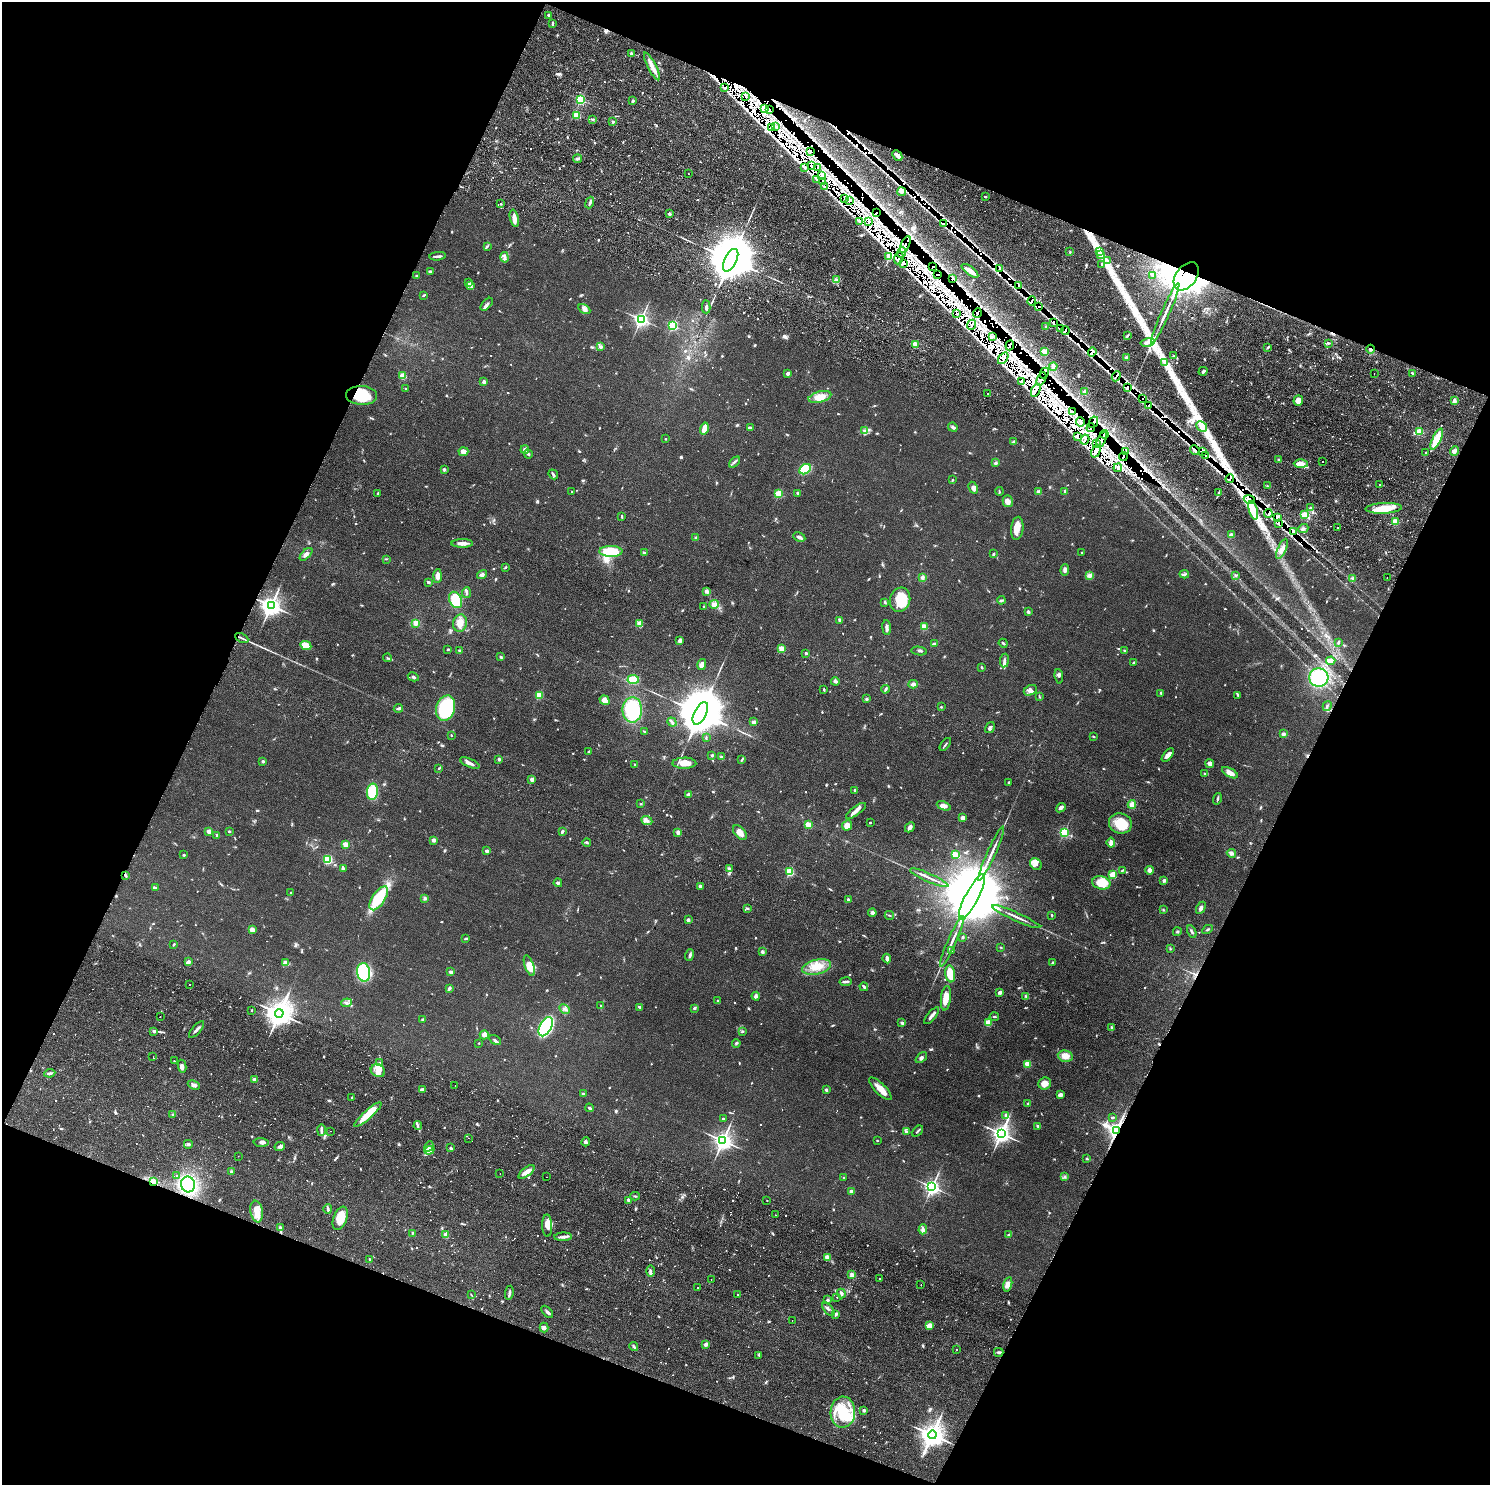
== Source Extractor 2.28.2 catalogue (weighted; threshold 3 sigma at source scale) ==
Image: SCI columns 27-5978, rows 344-6275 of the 6005 x 6486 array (HDU 1 of 3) = the unmasked area's bounding box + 8 px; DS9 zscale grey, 4 x 4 block average (1 PNG px = mean of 4 x 4 image px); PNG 1492 x 1487 px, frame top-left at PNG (2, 2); each listed source drawn as its Kron ellipse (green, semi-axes under 4 px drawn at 4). Shown black and unused: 44% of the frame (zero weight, under 2 of 4 exposures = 4% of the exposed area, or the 3 px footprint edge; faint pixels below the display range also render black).
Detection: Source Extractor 2.28.2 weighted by HDU 2 'WHT'. Background 0.0451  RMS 0.0067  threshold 0.03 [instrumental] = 3 sigma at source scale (4.5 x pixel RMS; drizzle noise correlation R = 1.50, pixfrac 1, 0.05/0.05 arcsec/px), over >= 5 px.
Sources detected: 1455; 4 too faint to see at this stretch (4 x 4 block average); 3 inside a brighter object's white glare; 225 cosmic-ray / hot-pixel residue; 1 long thin detection or spike segment (spike, bleed or trail) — neither listed nor drawn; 23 coinciding with a brighter row at this scale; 53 inside a brighter listed object's ellipse — not listed separately; of the other 1146, all 500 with FLUX_AUTO >= 3.32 (the completeness limit of this list) listed and drawn (646 fainter detections not listed), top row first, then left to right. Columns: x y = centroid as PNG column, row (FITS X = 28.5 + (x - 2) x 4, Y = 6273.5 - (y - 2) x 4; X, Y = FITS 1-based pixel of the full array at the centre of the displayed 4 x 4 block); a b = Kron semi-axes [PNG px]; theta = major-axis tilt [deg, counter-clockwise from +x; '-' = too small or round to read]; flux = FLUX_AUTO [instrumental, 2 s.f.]
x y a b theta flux
549 15 2 2 - 23
552 23 4 2 - 8.8
631 54 4 3 - 6.7
652 66 15 3 -63 35
725 88 2 2 - 5.5
746 96 2 2 - 4.5
580 100 2 2 - 450
632 101 3 2 - 5.7
765 108 2 2 - 6.3
769 110 2 2 - 5.7
577 115 4 4 - 31
592 119 2 2 - 3.6
613 122 2 2 - 20
771 127 3 2 - 9.5
776 127 2 2 - 6.1
810 152 2 2 - 3.8
897 156 5 3 - 13
577 159 4 2 - 8.3
812 166 3 2 - 4.5
805 167 3 2 - 4.4
818 167 4 2 - 6.2
688 174 2 2 - 4.3
821 176 2 2 - 12
817 180 3 2 - 4.2
823 182 3 2 - 3.5
825 187 2 2 - 3.9
901 192 4 3 - 11
985 197 3 2 - 4.3
844 199 3 2 - 4.5
850 200 3 2 - 4.9
590 202 6 2 69 8.9
501 204 2 2 - 5.2
876 213 3 2 - 18
669 214 2 2 - 35
514 218 9 3 -77 28
860 221 3 2 - 6.6
869 222 2 2 - 3.8
943 223 3 2 - 8.1
905 245 9 2 66 40
487 246 4 3 - 5.3
1100 251 3 2 - 4.4
1070 252 2 2 - 3.6
901 253 6 2 67 6
1100 254 2 2 - 3.9
438 256 8 2 6 11
889 256 2 2 - 80
505 257 5 3 - 9.6
899 258 6 2 65 6.7
731 260 12 6 63 35000
1108 260 3 2 - 4.5
904 263 2 2 - 4
1102 264 3 2 - 5.8
933 267 2 2 - 42
999 269 3 2 - 9.1
430 271 4 2 - 6.5
970 271 10 2 -37 38
937 274 2 2 - 5.7
416 275 2 2 - 3.9
1153 275 3 2 - 8.5
1186 276 16 10 53 2000
952 279 2 2 - 7.2
836 280 3 2 - 5.5
469 283 3 3 - 5.3
470 285 3 3 - 7.7
1018 285 2 2 - 6.9
423 295 3 2 - 6.2
1032 301 4 2 - 15
487 304 8 3 48 9.8
706 307 6 2 89 11
1039 307 2 2 - 8.8
584 309 6 4 -30 15
977 313 5 2 - 35
1165 313 33 2 66 93
957 314 2 2 - 3.4
641 319 2 2 - 1500
1054 322 3 2 - 7.3
673 325 2 2 - 510
972 325 5 2 - 6.1
1046 326 3 2 - 4.6
1060 329 2 2 - 3.4
1065 331 4 2 - 11
1128 335 2 2 - 5.6
993 337 2 2 - 4.8
1147 342 7 3 14 23
1328 343 2 2 - 5.3
915 344 2 2 - 120
1010 345 5 2 - 40
600 347 4 3 - 8.3
1268 347 3 2 - 5.8
1370 349 4 2 - 8.1
1045 351 4 3 - 28
1092 352 4 2 - 13
1174 356 3 2 - 3.8
1003 358 7 2 56 13
1126 358 3 2 - 8.7
1165 362 3 3 - 8.4
1053 366 4 3 - 9.6
1203 371 4 2 - 11
788 373 4 2 - 12
1044 373 5 2 - 34
1374 373 2 2 - 3.8
1413 374 3 2 - 7.9
403 376 2 2 - 170
1116 376 5 2 - 11
1041 379 7 2 65 21
1022 381 2 2 - 4.4
484 382 4 3 - 7.7
1127 387 4 2 - 11
406 388 2 2 - 3.7
1036 390 7 2 65 6.5
1085 392 2 2 - 77
987 394 2 2 - 6.2
361 395 15 9 -1 130
820 397 12 5 14 49
1142 398 2 2 - 7.1
1298 400 5 4 - 27
1454 401 3 2 - 24
1148 406 4 2 - 7.8
1072 411 2 2 - 4
1080 422 5 2 - 7.1
1094 422 6 2 63 36
953 427 5 3 - 7.8
1202 427 6 4 -45 30
751 428 3 2 - 4.6
1091 428 4 2 - 6.6
704 429 6 3 75 48
864 431 4 3 - 8.1
1419 432 2 2 - 170
1104 434 4 2 - 87
1078 436 2 2 - 4.4
665 439 2 2 - 8.5
1085 439 5 2 - 7.2
1102 439 9 2 64 37
1437 439 11 3 65 120
1014 442 4 3 - 8
1097 443 2 2 - 3.4
525 450 4 3 - 15
1195 450 5 2 - 8.1
1096 451 7 2 65 11
1202 451 3 2 - 18
1454 451 5 3 - 12
463 452 5 4 - 19
1126 452 3 2 - 9.2
1426 453 2 2 - 13
528 454 5 2 - 5.1
1123 456 4 2 - 34
1206 456 2 2 - 4.9
1279 460 2 2 - 27
735 462 7 2 43 7.2
1323 462 2 2 - 12
996 463 3 3 - 7.2
1301 464 7 4 0 31
1118 468 4 2 - 3.6
805 469 6 4 30 130
444 470 3 2 - 11
553 474 5 2 - 6.2
1230 479 4 2 - 8.4
952 480 3 2 - 3.8
1380 484 2 2 - 5
1268 486 2 2 - 3.8
973 488 6 3 -60 20
999 491 4 2 - 3.7
1065 491 3 2 - 7.3
572 492 2 2 - 3.5
1039 492 4 3 - 13
1219 492 3 2 - 4.9
378 493 4 2 - 4.5
798 493 4 2 - 5.2
779 494 2 2 - 250
1249 500 6 4 -23 32
1008 501 6 5 - 23
1310 508 2 2 - 20
1384 508 18 5 3 94
1253 510 10 4 -74 44
1268 514 4 2 - 12
1305 514 3 2 - 32
622 516 4 2 - 3.9
1277 517 3 2 - 7.1
1395 522 3 3 - 28
1278 523 2 2 - 7.1
1017 528 11 6 84 49
1303 528 5 2 - 6.9
1338 528 2 2 - 3.7
1293 532 4 2 - 6.8
1232 535 4 3 - 14
696 537 4 2 - 4.2
799 537 6 2 -27 12
462 543 11 3 0 23
1282 549 11 3 67 19
611 551 11 5 -1 150
644 553 3 2 - 6.5
1081 553 2 2 - 3.6
306 554 8 4 45 15
994 554 4 3 - 4.2
386 559 3 2 - 3.7
505 567 4 2 - 3.7
1065 570 6 3 88 10
1184 574 5 2 - 7.5
482 575 5 4 - 8.8
1089 575 4 2 - 21
1236 575 3 2 - 3.5
438 576 7 3 87 23
922 577 4 3 - 8.7
1387 578 2 2 - 8.1
1353 579 4 2 - 10
428 582 4 2 - 4.3
706 591 3 3 - 12
466 593 5 2 - 5.9
456 600 8 6 -64 130
900 600 12 10 72 120
1001 600 4 2 - 4.8
885 602 3 2 - 5
714 604 5 4 - 20
271 605 3 3 - 2600
704 607 2 2 - 9
1028 612 3 3 - 7.1
839 620 3 3 - 6.5
415 623 4 3 - 19
460 623 9 7 82 41
639 624 2 2 - 47
924 626 2 2 - 140
887 628 7 2 -83 19
242 638 7 2 -26 6.3
680 641 3 2 - 18
1338 642 3 2 - 4.9
1003 643 4 2 - 5.7
935 644 4 2 - 11
306 645 5 4 - 56
448 649 2 2 - 13
781 649 2 2 - 120
460 651 2 2 - 31
919 651 8 2 -8 5.8
1125 651 3 2 - 4.4
806 653 2 2 - 20
501 657 3 3 - 4.1
387 658 4 2 - 4.8
1004 661 7 3 83 10
1331 661 5 3 - 24
1133 662 2 2 - 3.5
702 664 5 3 - 22
982 667 2 2 - 3.9
1059 676 7 2 -83 6
413 677 5 2 - 6.9
1319 677 9 9 - 240
633 679 6 4 -3 82
835 681 4 3 - 9.4
913 684 4 4 - 12
824 689 3 2 - 3.5
886 689 4 2 - 9.2
1030 690 7 5 29 14
1161 693 3 2 - 5
539 695 2 2 - 240
1238 695 4 2 - 3.6
1039 697 4 2 - 3.4
867 699 3 3 - 4.7
605 700 5 4 - 24
1327 706 5 2 - 4.5
941 707 2 2 - 3.3
398 708 4 3 - 6.2
446 708 13 9 72 320
632 710 12 10 89 210
700 713 12 6 63 35000
672 722 5 3 - 7.7
753 722 2 2 - 42
990 727 6 3 58 7.5
645 731 3 2 - 3.8
1283 734 4 3 - 8.3
451 735 2 2 - 3.9
706 737 4 2 - 3.6
1094 737 3 2 - 3.9
945 744 7 2 51 6.3
589 751 4 2 - 3.9
712 755 3 3 - 4.4
1168 755 8 3 48 22
721 757 3 3 - 7.7
499 759 3 3 - 7.6
742 759 3 2 - 3.6
263 761 2 2 - 25
470 763 10 3 -23 19
684 763 12 5 0 39
635 764 2 2 - 3.5
1210 764 4 4 - 15
439 768 2 2 - 7.9
1230 773 9 4 -29 28
1205 774 3 2 - 3.6
532 779 2 2 - 70
1009 782 2 2 - 13
855 790 2 2 - 16
372 792 8 5 85 150
689 795 4 3 - 14
1217 799 6 2 74 6.1
641 804 2 2 - 3.8
1132 804 4 4 - 20
944 806 7 4 -22 20
1061 808 5 3 - 14
856 811 12 3 36 24
963 818 3 3 - 20
647 821 5 4 - 11
871 822 2 2 - 3.7
1120 823 11 10 - 91
808 825 2 2 - 130
847 825 5 4 - 30
910 827 5 4 - 13
209 831 2 2 - 83
229 831 2 2 - 17
563 831 4 2 - 8.1
678 832 3 3 - 11
1064 832 2 2 - 510
740 833 9 5 -49 31
217 835 3 2 - 5.8
434 840 2 2 - 55
587 843 4 2 - 4.5
1111 843 5 3 - 16
345 844 2 2 - 100
486 851 2 2 - 37
1231 853 5 3 - 13
991 854 30 2 66 31
184 855 3 2 - 4.3
956 855 3 3 - 21
327 859 4 4 - 100
1036 864 6 5 - 19
343 869 4 3 - 11
729 869 4 3 - 8.6
1122 870 4 2 - 4.3
1149 870 4 3 - 20
790 872 2 2 - 290
125 875 4 2 - 9.9
1113 875 2 2 - 210
929 878 21 2 -24 20
1164 880 4 3 - 7.3
558 883 4 2 - 7.8
1101 883 9 6 -13 73
700 886 3 3 - 6.5
155 888 4 3 - 7.2
291 893 2 2 - 13
972 897 25 6 63 92000
379 898 14 6 56 210
425 898 3 3 - 6.4
848 899 2 2 - 22
1201 908 7 3 60 10
747 909 4 2 - 5.2
1163 910 4 2 - 3.5
872 913 4 4 - 9.6
889 915 5 2 - 4.1
1052 915 3 2 - 4.6
1016 917 26 2 -24 23
688 920 3 2 - 9.3
1208 929 5 2 - 4.9
252 930 2 2 - 100
1177 932 4 2 - 5
1192 932 6 2 -63 9
963 937 3 2 - 5.1
466 938 4 2 - 5.3
952 941 27 2 66 26
173 945 4 2 - 4.5
1000 947 3 2 - 3.4
1170 949 3 2 - 3.3
951 951 2 2 - 4.9
762 952 3 2 - 9.7
690 955 6 3 73 8.7
887 959 5 3 - 19
188 962 4 3 - 7.9
285 963 4 4 - 20
1053 963 3 2 - 4.2
529 966 11 4 -71 61
817 967 14 7 13 60
364 972 9 6 -82 210
451 972 3 2 - 10
950 974 8 5 -83 72
846 982 6 2 8 11
190 984 2 2 - 12
864 987 4 2 - 9.1
449 988 3 2 - 16
1000 992 3 3 - 11
756 996 4 3 - 9.3
1026 996 4 2 - 3.5
946 998 12 5 84 42
718 1001 3 2 - 4.2
346 1003 5 4 - 10
601 1005 2 2 - 4.2
640 1007 3 2 - 11
694 1008 2 2 - 7.9
564 1009 5 2 - 7.9
252 1010 2 2 - 7.2
279 1013 4 4 - 6000
932 1016 10 2 50 19
160 1017 2 2 - 3.3
994 1017 5 2 - 3.7
423 1019 3 3 - 5.9
902 1023 3 2 - 9.9
988 1023 2 2 - 160
546 1027 10 6 62 420
1111 1027 3 2 - 4.1
196 1029 10 2 48 14
743 1031 4 2 - 3.9
154 1032 2 2 - 13
484 1035 4 4 - 21
495 1040 6 3 -31 6.6
479 1043 2 2 - 3.5
736 1043 4 2 - 4.1
1065 1056 7 5 -12 41
153 1057 2 2 - 5.2
921 1058 7 3 42 9.6
174 1061 2 2 - 5.7
379 1063 2 2 - 4.1
1027 1064 2 2 - 150
182 1066 6 3 -80 12
378 1071 7 6 - 36
50 1073 5 2 - 7.9
254 1080 3 3 - 13
1045 1084 6 6 - 24
194 1085 6 3 -24 15
455 1085 2 2 - 3.5
880 1089 15 5 -45 38
422 1090 3 2 - 14
826 1090 2 2 - 19
583 1094 4 3 - 4.7
1061 1094 3 3 - 11
352 1097 2 2 - 9.8
1028 1104 2 2 - 19
589 1108 4 2 - 5.3
173 1114 3 2 - 4.8
368 1114 18 4 42 80
1006 1115 3 3 - 7
1113 1117 3 2 - 4.3
723 1119 3 2 - 5.5
418 1126 4 2 - 6.7
1038 1126 2 2 - 5.8
321 1130 6 2 90 8.9
1116 1130 3 3 - 2300
331 1131 2 2 - 5.2
917 1131 7 2 43 7.2
906 1132 4 3 - 5.5
1001 1133 3 3 - 2700
469 1138 2 2 - 5.5
723 1141 3 3 - 2400
877 1141 2 2 - 6.1
586 1142 4 3 - 6.6
261 1143 7 3 -2 13
188 1144 4 2 - 3.9
280 1147 5 3 - 13
429 1147 5 2 - 10
451 1148 3 2 - 7.6
429 1150 5 3 - 16
238 1156 2 2 - 4.1
1087 1159 3 2 - 4.4
231 1172 3 2 - 5
527 1172 9 4 38 23
500 1174 2 2 - 4.9
176 1176 2 2 - 5.9
546 1177 2 2 - 8.7
1065 1177 3 2 - 3.9
844 1178 2 2 - 3.9
153 1182 3 2 - 36
188 1184 8 7 - 340
932 1187 3 2 - 1600
851 1191 2 2 - 8.9
635 1196 4 2 - 4.7
628 1200 3 2 - 14
767 1201 2 2 - 3.9
328 1209 5 2 - 6.7
257 1212 11 6 -81 46
775 1215 2 2 - 9.3
340 1218 12 6 68 64
547 1226 11 5 -88 29
280 1228 4 2 - 6.3
923 1229 5 3 - 13
412 1233 2 2 - 3.9
1009 1234 4 2 - 4.4
446 1235 3 2 - 23
563 1237 9 2 3 14
828 1258 2 2 - 120
370 1259 2 2 - 7.1
650 1271 5 2 - 13
852 1275 3 3 - 14
711 1279 2 2 - 7
879 1279 2 2 - 3.4
921 1284 2 2 - 4.1
1008 1284 7 4 76 19
697 1287 2 2 - 3.7
509 1293 7 2 82 10
841 1293 5 2 - 7.3
737 1294 2 2 - 3.4
471 1295 4 2 - 3.5
837 1297 2 2 - 8.1
828 1300 3 2 - 4.2
828 1309 8 2 -51 9.8
547 1312 7 2 -47 9.1
836 1314 3 2 - 11
792 1320 2 2 - 3.9
929 1326 3 3 - 43
544 1327 5 2 - 7.1
705 1345 3 3 - 8.6
634 1346 4 2 - 6.5
956 1350 2 2 - 4.1
999 1352 5 2 - 8.4
759 1355 2 2 - 4.4
864 1410 3 2 - 7.5
843 1412 15 12 87 150
932 1435 4 3 - 5100
Overlapping masked pixels (flux is a lower limit): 77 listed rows (the first 20) at x y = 725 88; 746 96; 765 108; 769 110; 771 127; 776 127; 810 152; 812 166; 805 167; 818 167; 821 176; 817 180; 823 182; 825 187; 844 199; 850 200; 876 213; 860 221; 869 222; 943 223
Diffuse or blended objects may show on this block-average render without a row.